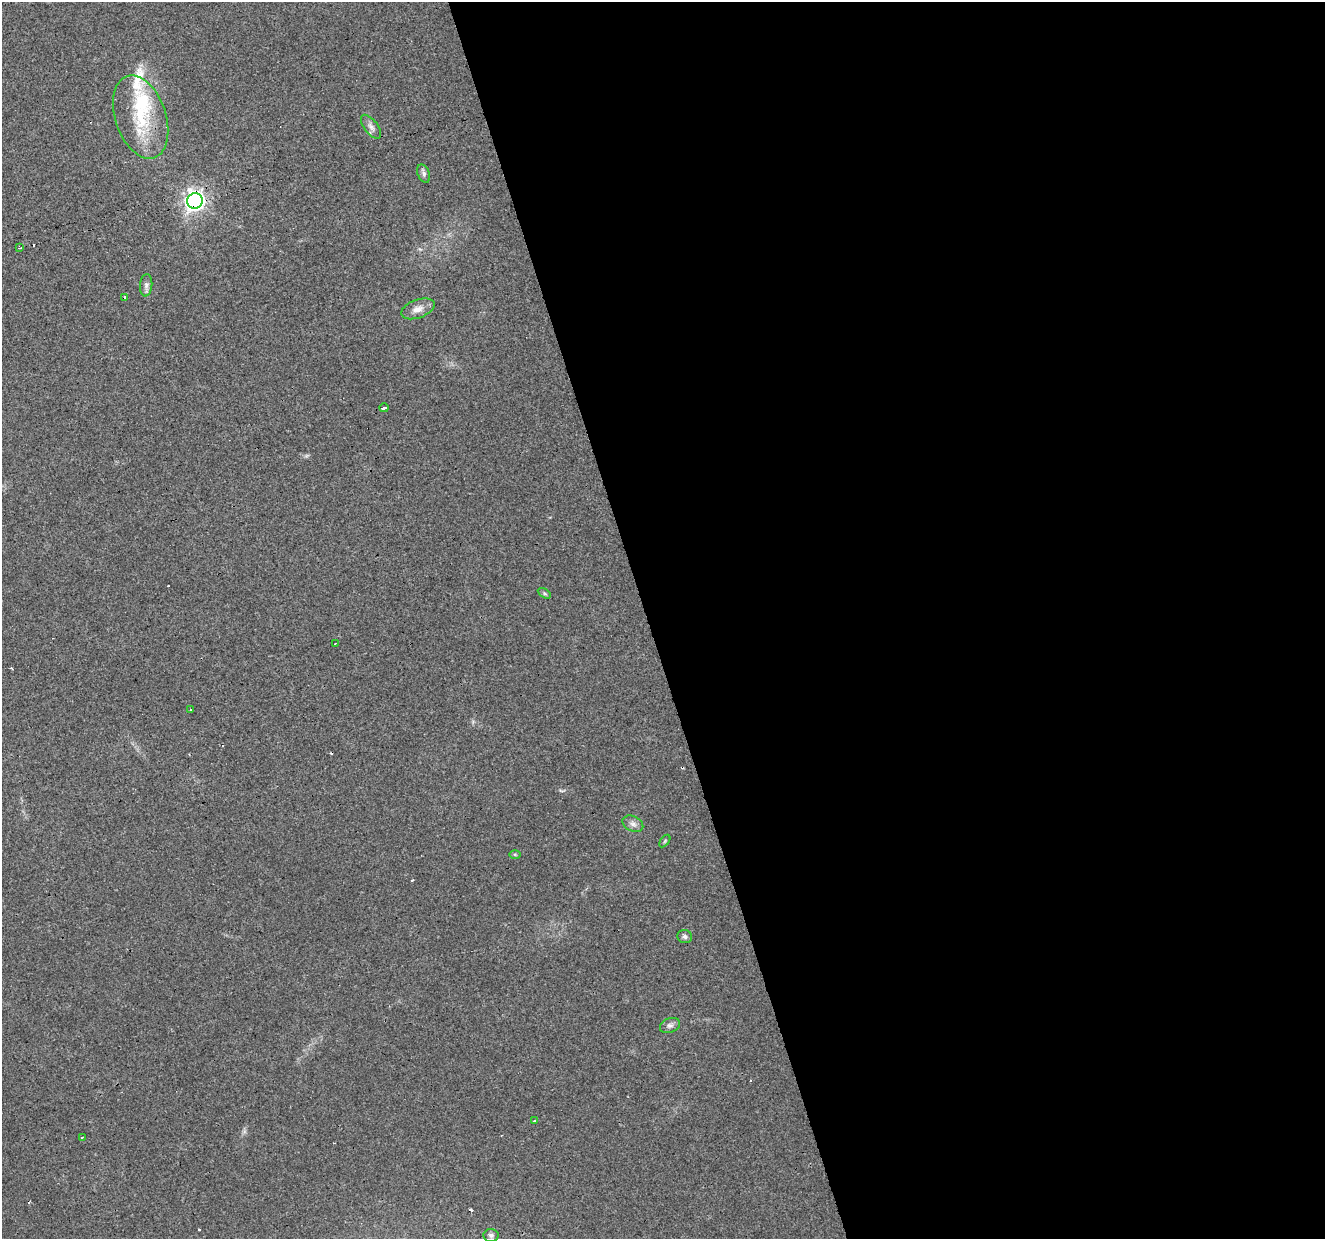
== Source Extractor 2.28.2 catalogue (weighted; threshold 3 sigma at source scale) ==
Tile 8 of 4 x 4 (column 4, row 2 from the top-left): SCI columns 3971-5293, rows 2576-3812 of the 5293 x 5105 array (HDU 1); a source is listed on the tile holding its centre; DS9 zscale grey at full resolution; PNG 1327 x 1241 px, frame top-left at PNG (2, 2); each listed source drawn as its Kron ellipse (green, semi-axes under 4 px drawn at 4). Shown black and unused: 51% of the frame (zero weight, under 3 of 4 exposures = <1% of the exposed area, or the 3 px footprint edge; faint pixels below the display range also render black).
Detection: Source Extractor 2.28.2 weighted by HDU 2 'WHT'; one run over the whole footprint, this tile lists its part. Background 0.0222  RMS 0.0032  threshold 0.0146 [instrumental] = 3 sigma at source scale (4.5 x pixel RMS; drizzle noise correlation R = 1.50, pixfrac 1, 0.0396/0.0396 arcsec/px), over >= 5 px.
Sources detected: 30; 7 cosmic-ray / hot-pixel residue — neither listed nor drawn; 3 inside a brighter listed object's ellipse — not listed separately; the other 20 listed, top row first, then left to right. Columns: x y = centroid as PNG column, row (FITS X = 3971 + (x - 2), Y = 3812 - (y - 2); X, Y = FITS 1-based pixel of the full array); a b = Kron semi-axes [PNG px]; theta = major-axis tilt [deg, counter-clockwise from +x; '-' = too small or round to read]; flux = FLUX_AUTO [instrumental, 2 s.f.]
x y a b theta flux
141 117 43 25 -71 21
371 127 14 7 -53 1.6
424 173 9 6 -67 0.99
195 201 8 7 - 160
20 248 3 2 - 0.42
146 285 11 6 85 1.2
125 298 4 3 - 8.4
418 309 17 9 20 2.7
384 408 4 3 - 3
544 593 7 4 -31 0.6
336 643 3 2 - 0.38
191 709 3 2 - 0.66
633 824 11 7 -27 1.5
665 841 7 3 54 0.41
515 854 6 4 -1 0.4
685 936 7 6 - 0.92
670 1025 10 7 23 1.1
534 1121 3 3 - 0.49
82 1137 3 2 - 0.43
491 1235 7 6 - 0.98
Overlapping masked pixels (flux is a lower limit): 2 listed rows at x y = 195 201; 125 298